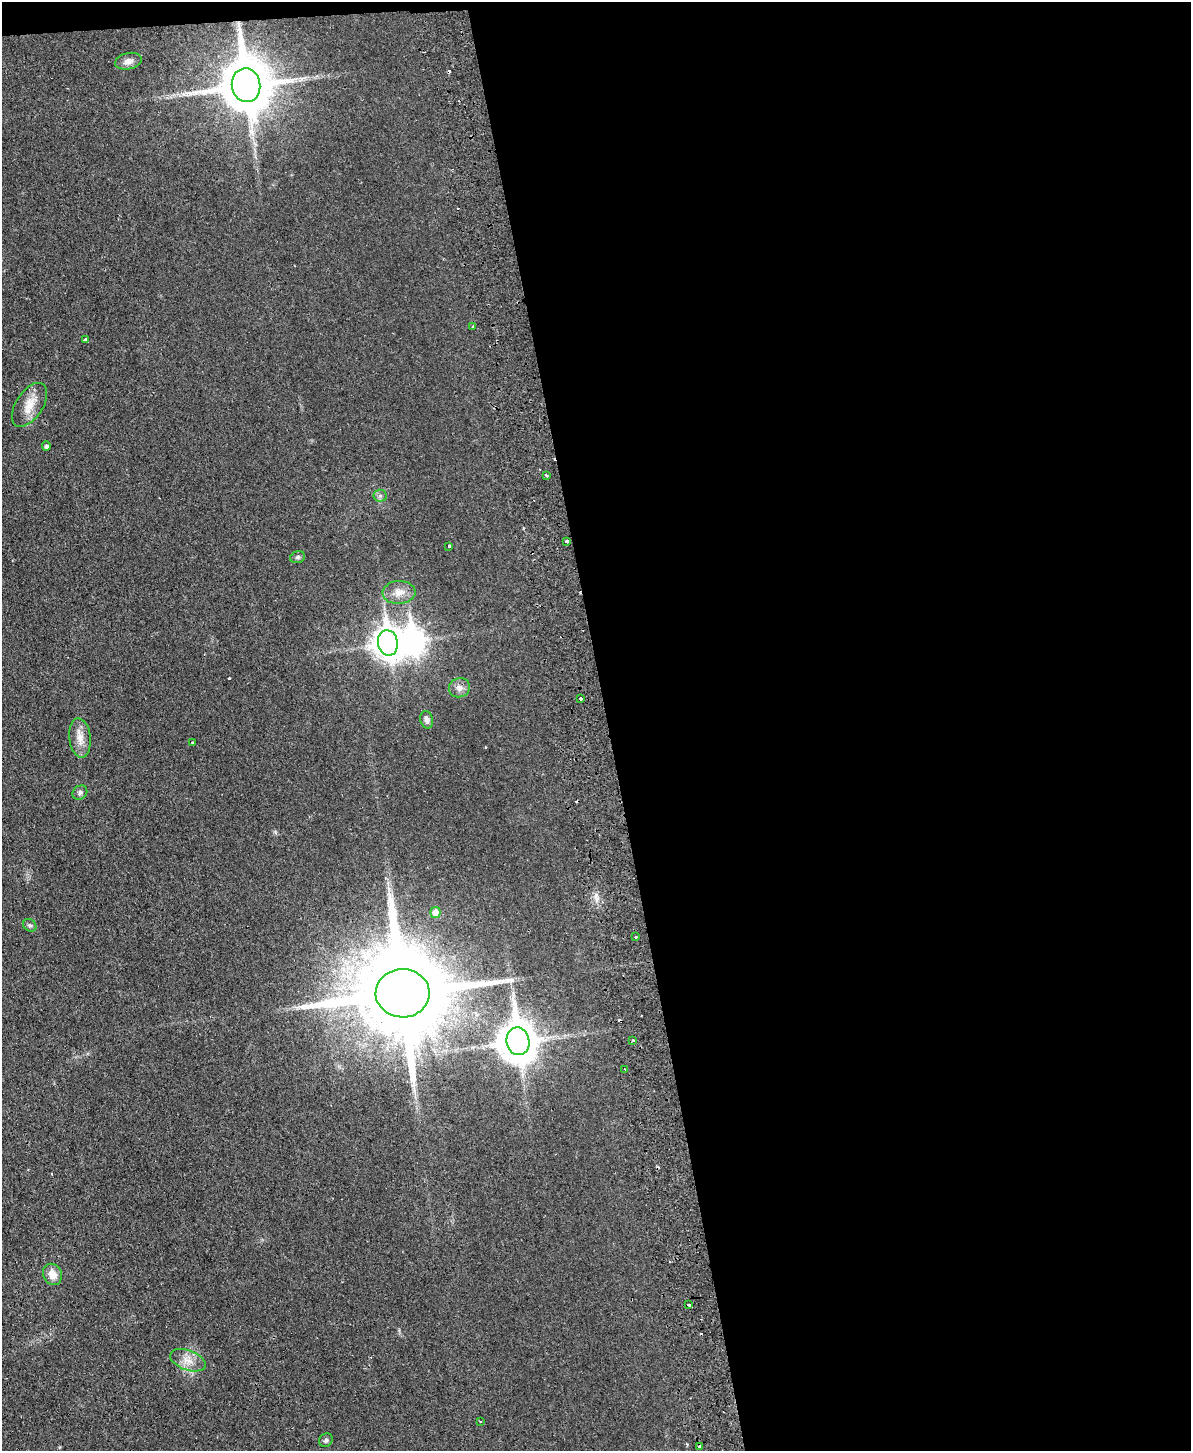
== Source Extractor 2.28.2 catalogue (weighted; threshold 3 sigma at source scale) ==
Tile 4 of 4 x 3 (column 4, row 1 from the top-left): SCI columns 3624-4812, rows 3051-4499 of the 4870 x 4758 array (HDU 1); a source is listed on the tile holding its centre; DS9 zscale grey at full resolution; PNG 1193 x 1453 px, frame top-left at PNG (2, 2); each listed source drawn as its Kron ellipse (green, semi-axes under 4 px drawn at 4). Shown black and unused: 50% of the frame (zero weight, under 2 of 3 exposures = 3% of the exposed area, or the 3 px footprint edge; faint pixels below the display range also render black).
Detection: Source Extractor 2.28.2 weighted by HDU 2 'WHT'; one run over the whole footprint, this tile lists its part. Background 0.025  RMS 0.0047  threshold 0.0213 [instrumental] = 3 sigma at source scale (4.5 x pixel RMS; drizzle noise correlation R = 1.50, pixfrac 1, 0.05/0.05 arcsec/px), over >= 5 px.
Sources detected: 41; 1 inside a brighter object's white glare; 8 cosmic-ray / hot-pixel residue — neither listed nor drawn; the other 32 listed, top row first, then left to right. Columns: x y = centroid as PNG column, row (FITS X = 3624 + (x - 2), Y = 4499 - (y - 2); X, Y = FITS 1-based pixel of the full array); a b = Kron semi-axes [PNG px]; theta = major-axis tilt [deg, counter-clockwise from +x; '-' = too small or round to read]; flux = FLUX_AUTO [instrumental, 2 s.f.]
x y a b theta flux
128 61 13 8 12 2.7
246 85 17 14 -82 2500
473 326 3 2 - 0.87
86 340 4 4 - 5.9
29 405 25 13 57 7.5
46 446 4 4 - 1.2
546 475 4 2 - 0.59
380 496 6 6 - 1.2
567 541 4 3 - 1.5
449 546 3 3 - 1.3
298 557 7 5 17 1
399 592 16 11 3 4.9
388 643 13 10 -80 570
459 688 10 9 - 2.7
581 698 3 3 - 1.1
427 720 9 6 -77 1.9
80 738 20 10 -84 5.1
193 742 3 3 - 0.58
80 793 8 6 40 1.4
435 913 5 5 - 4.7
30 925 7 5 -39 0.93
636 937 3 2 - 1
403 993 27 24 -2 10000
633 1040 3 3 - 0.53
518 1041 14 11 -82 1300
625 1069 3 2 - 0.55
52 1274 11 9 -64 4.8
689 1305 3 3 - 1.2
188 1360 18 10 -20 5.1
480 1421 2 2 - 0.45
326 1440 7 6 - 1.1
700 1447 4 3 - 1.7
Overlapping masked pixels (flux is a lower limit): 3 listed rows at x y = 246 85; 567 541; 403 993